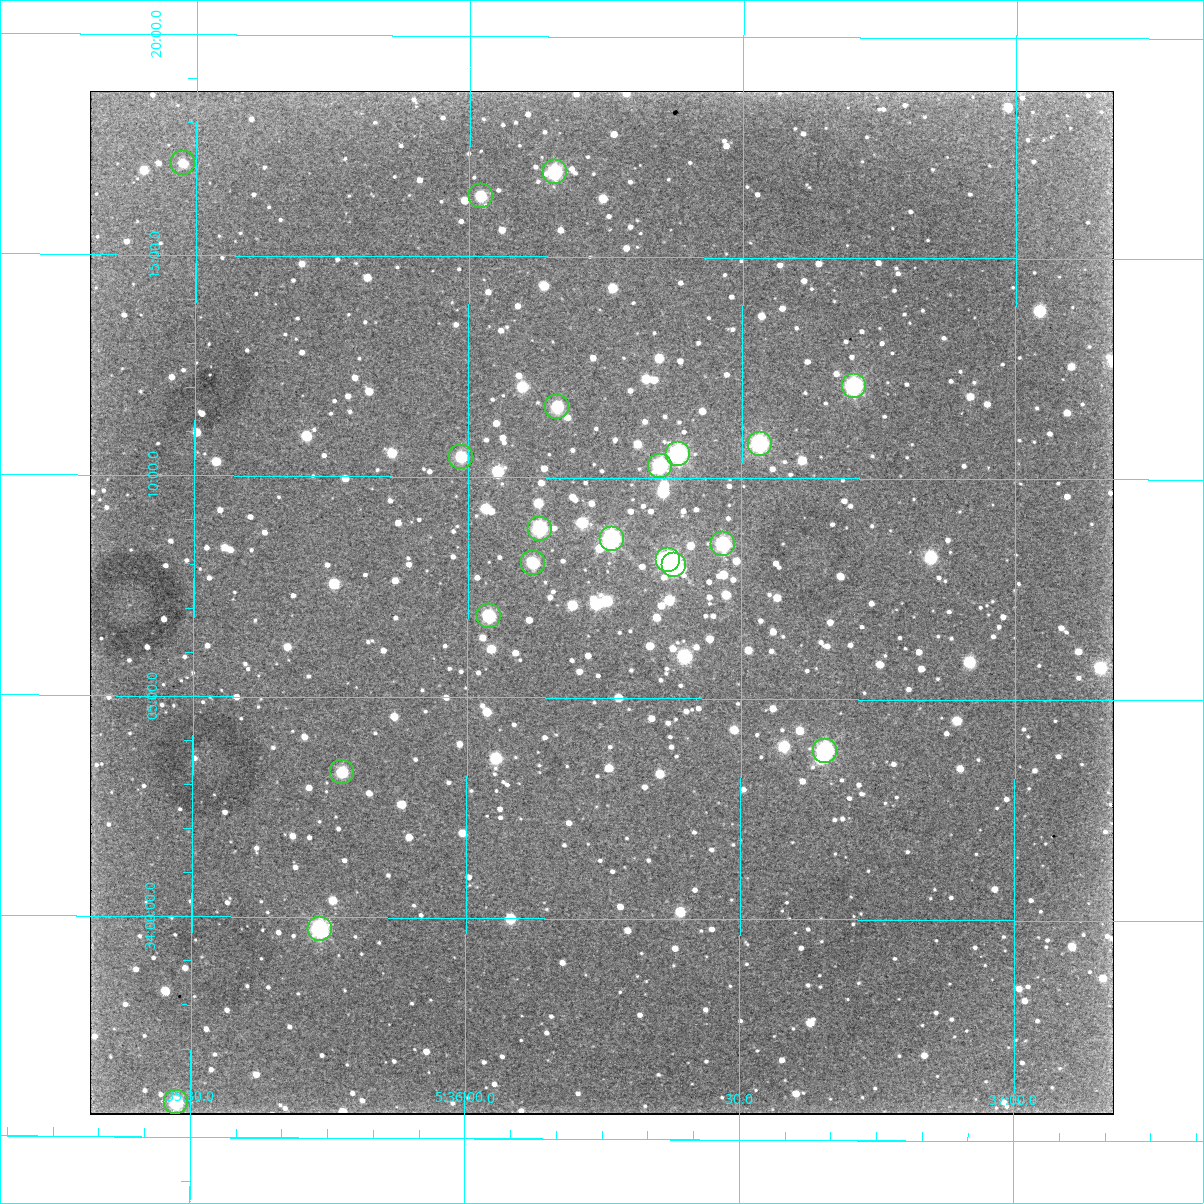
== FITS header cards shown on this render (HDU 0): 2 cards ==
NAXIS1  =                 1024
NAXIS2  =                 1024

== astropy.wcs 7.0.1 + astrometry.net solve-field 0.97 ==
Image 1024 x 1024 px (HDU 0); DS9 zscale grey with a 90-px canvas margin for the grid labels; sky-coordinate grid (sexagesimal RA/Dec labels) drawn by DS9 from the SOLVED WCS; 20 Tycho-2 reference stars matched to detected sources circled (green)
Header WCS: RA---TAN-SIP/DEC--TAN-SIP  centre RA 05:36:15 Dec +34:07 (84.06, +34.12 deg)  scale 1.36 arcsec/px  FOV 23.2' x 23.2'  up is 0 deg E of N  parity flipped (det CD > 0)
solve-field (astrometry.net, Tycho-2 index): VERIFIED the header's WCS against the Tycho-2 star catalogue (20 matches, 0 conflicts) and refined it, rather than solving blind
Solved WCS: RA---TAN-SIP/DEC--TAN-SIP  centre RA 05:36:15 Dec +34:07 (84.06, +34.12 deg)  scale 1.36 arcsec/px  FOV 23.2' x 23.2'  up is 0 deg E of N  parity flipped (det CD > 0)
The solver's refit moves the header's centre by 0.19 arcsec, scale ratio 1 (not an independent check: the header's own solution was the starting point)
Tycho-2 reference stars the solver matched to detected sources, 20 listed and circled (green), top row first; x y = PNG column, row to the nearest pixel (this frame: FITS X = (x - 90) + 1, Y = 1024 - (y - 91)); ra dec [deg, ICRS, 3 dp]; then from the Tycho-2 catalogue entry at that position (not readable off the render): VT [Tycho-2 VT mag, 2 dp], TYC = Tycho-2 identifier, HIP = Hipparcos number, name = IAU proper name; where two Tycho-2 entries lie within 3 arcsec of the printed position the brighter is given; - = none
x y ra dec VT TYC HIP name
183 163 83.869 +34.285 10.59 2412-731-1 - -
555 172 84.039 +34.282 9.59 2412-1319-1 - -
481 196 84.005 +34.273 10.12 2412-1179-1 - -
854 386 84.176 +34.202 9.06 2412-277-1 26354 -
557 407 84.041 +34.193 10.22 2412-901-1 - -
760 444 84.133 +34.180 9.19 2412-1516-1 26337 -
678 454 84.096 +34.176 8.93 2412-1645-1 - -
461 457 83.997 +34.174 10.56 2412-369-1 - -
660 466 84.088 +34.171 9.75 2412-983-1 - -
540 529 84.033 +34.147 9.59 2412-881-1 - -
612 539 84.066 +34.144 8.82 2412-1639-1 - -
723 544 84.117 +34.142 9.52 2412-1659-1 - -
668 560 84.091 +34.136 9.38 2412-1700-1 - -
533 563 84.030 +34.134 10.46 2412-85-1 - -
674 565 84.094 +34.134 9.13 2412-1701-1 - -
489 616 84.010 +34.114 9.88 2412-1235-1 - -
825 751 84.164 +34.064 9.01 2412-1383-1 - -
342 772 83.943 +34.055 10.08 2412-53-1 - -
320 929 83.934 +33.996 9.10 2412-249-1 - -
176 1102 83.869 +33.930 10.28 2412-177-1 - -